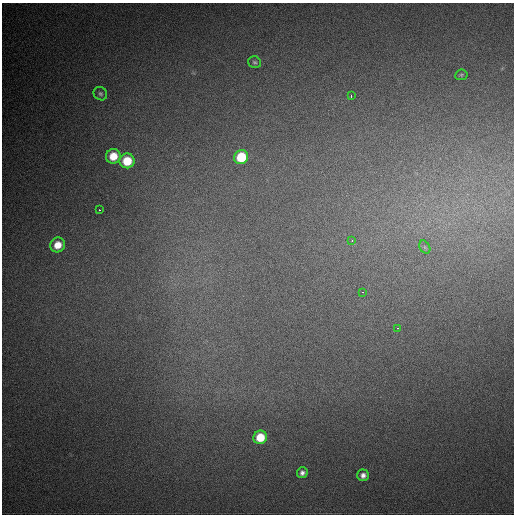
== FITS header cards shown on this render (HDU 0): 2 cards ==
NAXIS1  =                  512
NAXIS2  =                  512

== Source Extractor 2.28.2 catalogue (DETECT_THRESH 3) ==
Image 512 x 512 px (HDU 0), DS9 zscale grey, 1 PNG px = 1 image px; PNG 516 x 516 px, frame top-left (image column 1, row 512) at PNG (2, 3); each listed source drawn as its Kron ellipse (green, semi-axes under 4 px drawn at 4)
Background 736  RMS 21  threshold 62.5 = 3 sigma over >= 5 px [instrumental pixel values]
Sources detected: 16; all 16 listed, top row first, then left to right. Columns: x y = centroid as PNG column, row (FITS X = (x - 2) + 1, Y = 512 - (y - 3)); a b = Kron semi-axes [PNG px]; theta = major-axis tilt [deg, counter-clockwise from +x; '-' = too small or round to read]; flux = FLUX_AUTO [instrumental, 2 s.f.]
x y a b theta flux
255 62 7 5 -17 2600
461 75 6 5 - 2000
100 94 7 6 - 3200
351 96 3 2 - 22000
113 156 7 7 - 27000
241 157 7 7 - 54000
127 161 7 7 - 41000
99 210 3 2 - 5600
352 240 3 2 - 3000
58 245 8 7 - 20000
425 247 7 5 -59 2900
362 292 3 2 - 2400
398 328 3 2 - 4000
260 437 7 6 - 34000
302 473 5 5 - 5200
363 475 6 6 - 6400